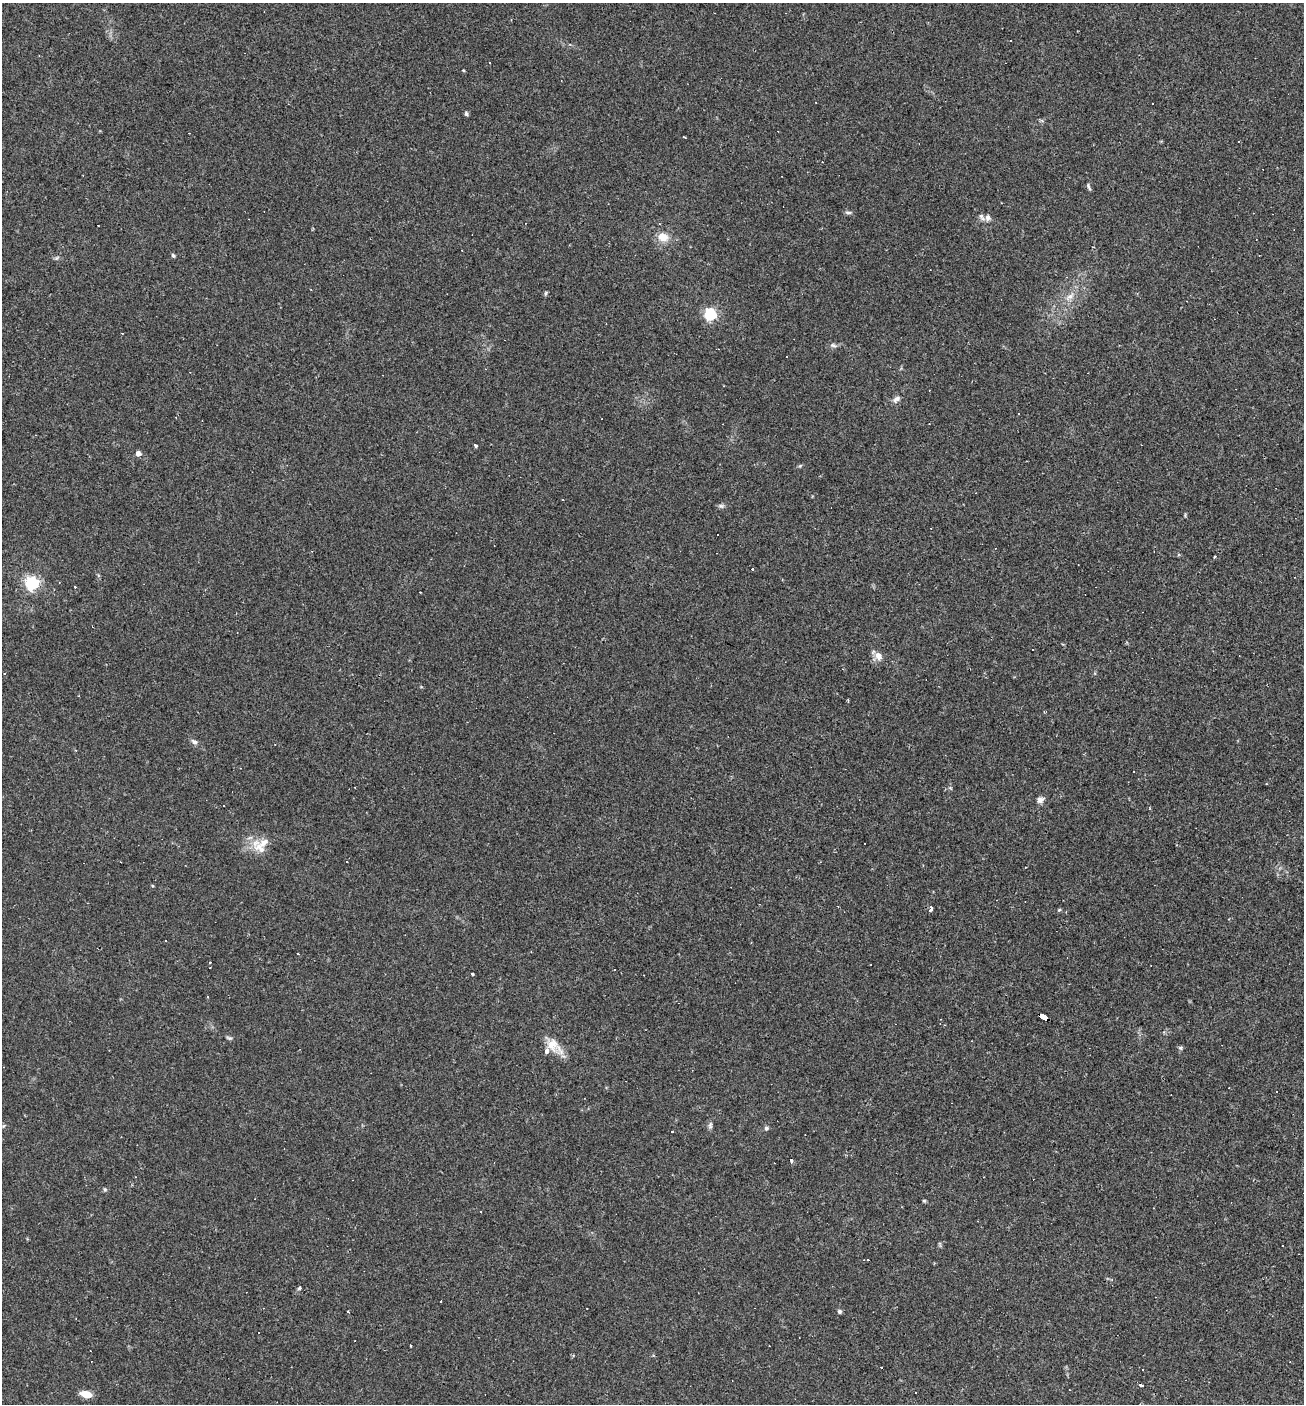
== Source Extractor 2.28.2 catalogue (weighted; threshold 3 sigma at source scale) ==
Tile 6 of 4 x 4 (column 2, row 2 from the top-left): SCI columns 1440-2741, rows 2804-4205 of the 5617 x 5606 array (HDU 1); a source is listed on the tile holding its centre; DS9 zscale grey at full resolution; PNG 1306 x 1406 px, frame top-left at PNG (2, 3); no overlay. Shown black and unused: <1% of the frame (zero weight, under 2 of 3 exposures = <1% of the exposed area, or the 3 px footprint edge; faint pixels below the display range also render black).
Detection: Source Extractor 2.28.2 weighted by HDU 2 'WHT'; one run over the whole footprint, this tile lists its part. Background 0.0488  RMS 0.0049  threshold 0.0221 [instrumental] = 3 sigma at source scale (4.5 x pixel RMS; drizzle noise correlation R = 1.50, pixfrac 1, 0.05/0.05 arcsec/px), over >= 5 px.
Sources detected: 84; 24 cosmic-ray / hot-pixel residue — not listed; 3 inside a brighter listed object's ellipse — not listed separately; the other 57 listed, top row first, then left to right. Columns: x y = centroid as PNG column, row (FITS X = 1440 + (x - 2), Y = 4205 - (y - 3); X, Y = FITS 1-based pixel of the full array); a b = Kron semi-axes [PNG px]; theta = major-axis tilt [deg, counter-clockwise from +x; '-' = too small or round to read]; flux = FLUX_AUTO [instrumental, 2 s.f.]
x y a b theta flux
490 62 3 2 - 0.54
463 70 4 3 - 0.46
466 114 6 4 -86 0.84
684 137 4 2 - 0.53
1089 187 10 3 -67 0.83
848 212 9 4 -5 1.1
988 217 8 7 - 1.8
663 237 13 11 -19 5.8
173 255 6 4 -63 0.69
56 258 6 4 34 0.74
546 293 6 4 56 0.78
1070 297 16 6 39 3.5
710 314 5 5 - 82
833 345 9 5 -14 1.3
897 399 11 6 38 2
1019 414 2 2 - 0.31
475 445 4 3 - 0.96
138 453 5 5 - 3.2
800 466 5 4 - 0.6
721 506 9 5 -9 1.2
1215 556 3 3 - 0.67
752 569 3 2 - 2.5
32 583 6 6 - 110
75 587 2 2 - 0.44
1033 649 3 2 - 0.3
878 656 11 8 -60 3.5
848 701 4 2 - 0.83
194 742 8 6 -38 1.6
76 750 3 2 - 0.37
1266 783 3 2 - 0.37
1040 800 9 7 25 2
260 848 33 12 -47 7.8
930 909 5 3 - 4.4
1059 910 5 4 - 0.53
298 953 3 3 - 1.3
210 968 3 2 - 0.34
615 969 2 2 - 0.37
473 974 3 3 - 0.9
1043 1017 9 4 -29 160
229 1038 9 4 -23 0.84
554 1046 26 13 -40 7.6
1180 1048 6 5 - 0.86
1276 1091 3 3 - 4
710 1125 10 5 80 1.3
766 1128 5 5 - 1.2
672 1131 3 3 - 3
791 1160 5 3 - 0.79
105 1189 6 5 - 0.69
924 1201 5 4 - 0.63
1153 1208 3 2 - 0.33
300 1287 3 3 - 2.8
839 1311 6 5 - 0.95
348 1312 3 2 - 0.46
881 1368 3 2 - 0.83
1143 1369 2 2 - 0.35
1142 1385 4 3 - 9.6
86 1394 10 6 -16 6.7
Overlapping masked pixels (flux is a lower limit): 1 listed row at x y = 1043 1017